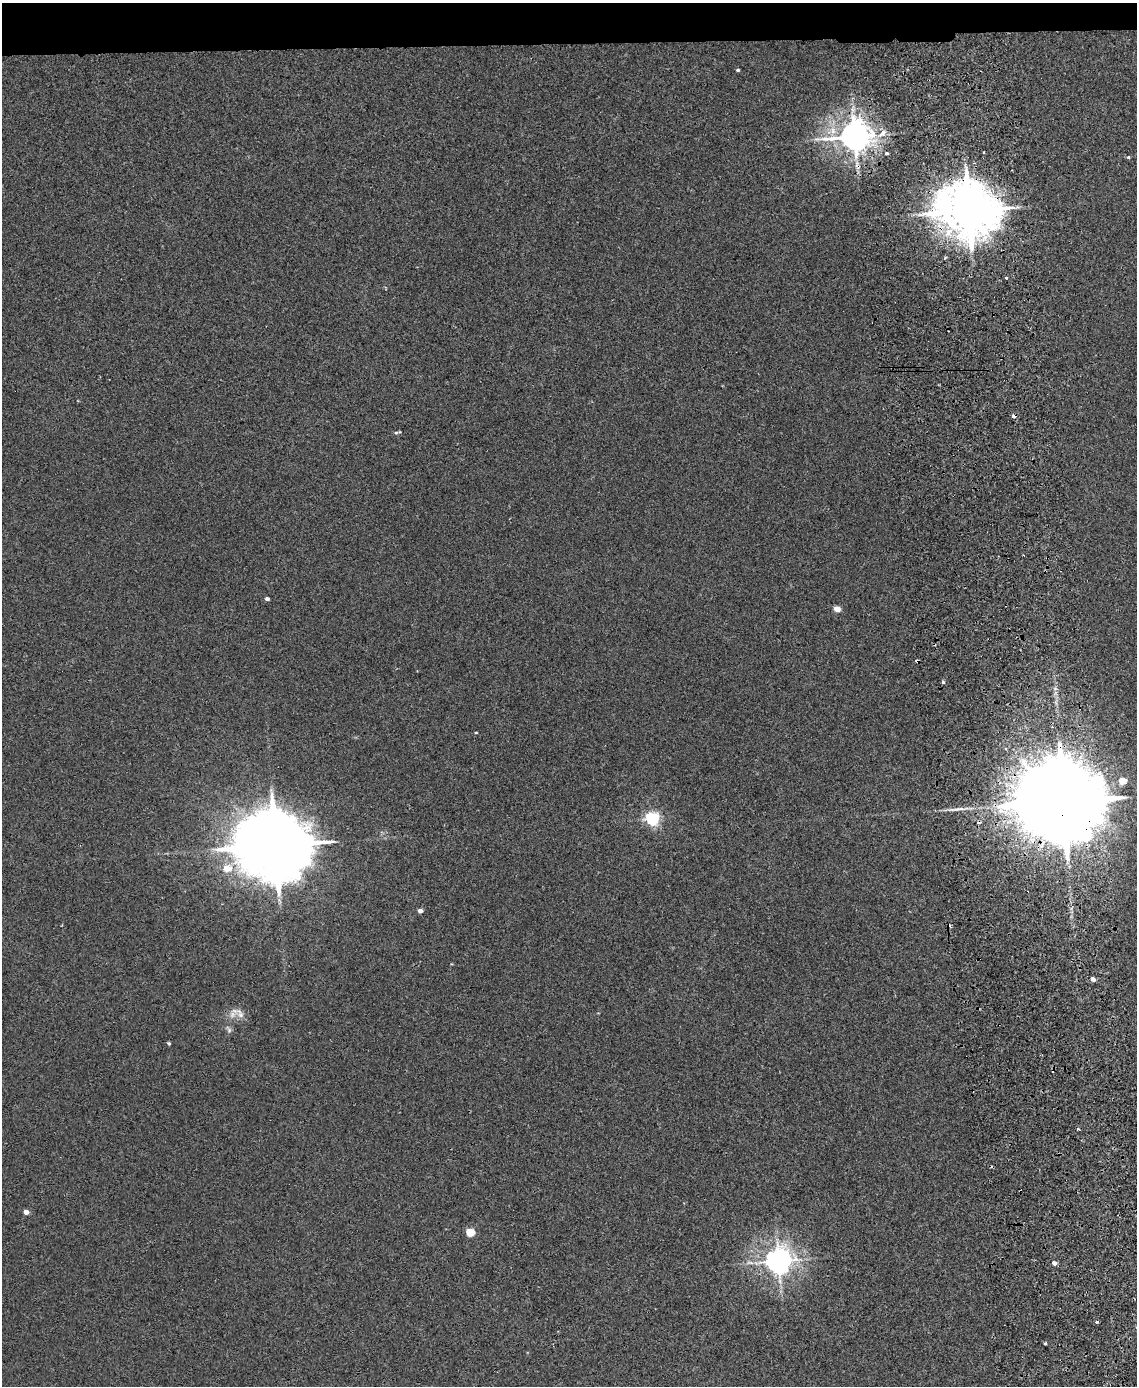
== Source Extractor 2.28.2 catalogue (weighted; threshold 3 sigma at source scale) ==
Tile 2 of 4 x 3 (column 2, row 1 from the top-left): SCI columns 1193-2327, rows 2912-4295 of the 4656 x 4538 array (HDU 1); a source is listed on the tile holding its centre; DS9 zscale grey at full resolution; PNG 1139 x 1388 px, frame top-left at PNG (2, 3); no overlay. Shown black and unused: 3% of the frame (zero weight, under 2 of 3 exposures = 3% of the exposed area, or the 3 px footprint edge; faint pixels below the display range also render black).
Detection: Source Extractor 2.28.2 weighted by HDU 2 'WHT'; one run over the whole footprint, this tile lists its part. Background 0.0315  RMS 0.0064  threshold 0.0289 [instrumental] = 3 sigma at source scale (4.5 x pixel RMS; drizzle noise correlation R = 1.50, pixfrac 1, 0.05/0.05 arcsec/px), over >= 5 px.
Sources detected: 38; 4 cosmic-ray / hot-pixel residue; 1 long thin detection or spike segment (spike, bleed or trail) — not listed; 1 inside a brighter listed object's ellipse — not listed separately; the other 32 listed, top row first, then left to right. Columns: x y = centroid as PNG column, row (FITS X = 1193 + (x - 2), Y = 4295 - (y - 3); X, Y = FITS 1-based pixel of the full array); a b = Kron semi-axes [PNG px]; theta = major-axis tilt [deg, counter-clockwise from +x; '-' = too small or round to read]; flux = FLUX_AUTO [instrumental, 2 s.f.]
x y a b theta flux
738 70 4 3 - 0.86
883 132 4 3 - 6.3
855 136 10 8 5 1000
886 153 3 3 - 3
984 153 3 2 - 0.76
1128 157 5 4 - 0.83
969 210 17 14 -13 3800
1006 277 3 3 - 1.5
1014 416 4 4 - 3.2
396 433 6 4 13 1.1
267 599 4 3 - 1.8
837 609 5 4 - 8.8
917 661 5 3 - 0.88
943 682 3 3 - 1.4
476 733 3 2 - 0.57
1123 780 5 5 - 12
1064 801 30 18 -2 20000
652 818 6 5 - 150
275 845 21 17 -5 8600
227 868 7 5 2 13
420 911 5 4 - 2.8
1093 979 5 4 - 3
232 1015 13 9 60 4.5
229 1029 11 5 -54 1.8
169 1043 4 3 - 0.91
1078 1129 4 3 - 0.71
26 1212 4 4 - 3.9
470 1232 5 5 - 23
779 1261 8 8 - 750
1054 1263 5 4 - 2.3
1096 1322 3 3 - 1.8
1045 1343 3 3 - 1.6
Overlapping masked pixels (flux is a lower limit): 5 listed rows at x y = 855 136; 969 210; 1014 416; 917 661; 1064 801